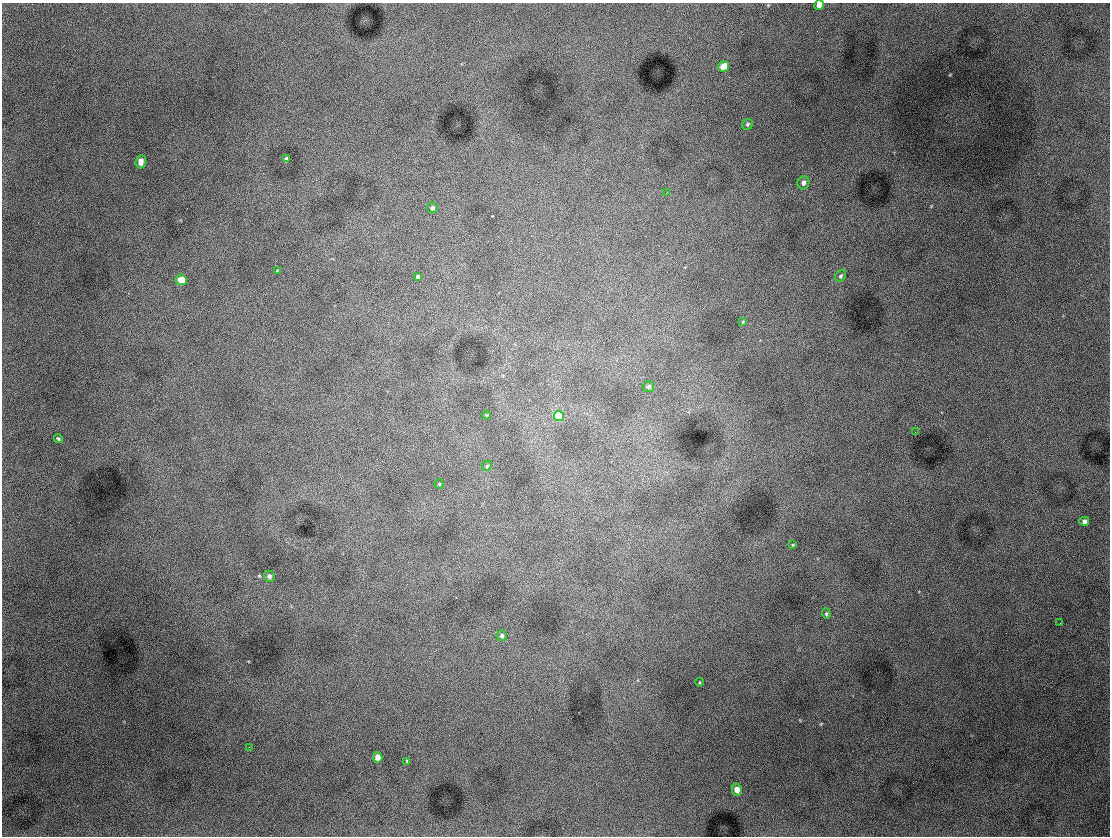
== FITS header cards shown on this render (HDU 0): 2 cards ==
NAXIS1  =                 1108
NAXIS2  =                  834

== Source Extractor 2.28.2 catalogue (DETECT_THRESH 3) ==
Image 1108 x 834 px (HDU 0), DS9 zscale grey, 1 PNG px = 1 image px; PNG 1112 x 838 px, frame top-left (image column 1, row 834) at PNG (2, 3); each listed source drawn as its Kron ellipse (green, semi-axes under 4 px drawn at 4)
Background 3480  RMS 66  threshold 198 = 3 sigma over >= 5 px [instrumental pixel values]
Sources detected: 31; all 31 listed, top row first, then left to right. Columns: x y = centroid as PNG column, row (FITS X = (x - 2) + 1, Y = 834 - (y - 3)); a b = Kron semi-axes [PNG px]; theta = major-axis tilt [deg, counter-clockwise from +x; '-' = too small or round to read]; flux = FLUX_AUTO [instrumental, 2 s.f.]
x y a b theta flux
819 5 5 4 - 27000
724 67 5 5 - 100000
748 124 6 5 - 7500
286 159 4 3 - 7300
141 162 7 5 84 21000
803 183 7 6 - 16000
667 192 2 2 - 2200
432 208 5 5 - 13000
277 271 4 2 - 2600
841 276 6 5 - 8100
418 277 4 4 - 12000
181 280 5 5 - 79000
743 322 4 3 - 4600
648 387 6 5 - 12000
487 415 4 3 - 3500
559 416 5 5 - 200000
915 432 2 2 - 2100
58 439 5 4 - 6500
487 466 5 4 - 5800
439 484 5 4 - 5300
1084 521 5 4 - 15000
793 545 3 3 - 3500
269 576 5 5 - 14000
826 614 5 4 - 6700
1060 623 2 2 - 2000
502 636 5 5 - 12000
699 682 4 3 - 4100
249 747 3 2 - 4200
378 757 5 4 - 41000
407 761 3 3 - 3800
737 789 6 5 - 40000
At the frame edge (FLAGS 8, measured only in part): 1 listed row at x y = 819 5

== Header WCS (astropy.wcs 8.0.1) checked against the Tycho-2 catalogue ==
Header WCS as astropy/WCSLIB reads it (CRVAL/CRPIX/CD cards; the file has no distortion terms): RA---TAN/DEC--TAN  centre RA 02:27:14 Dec +59:28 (36.81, +59.46 deg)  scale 0.987 arcsec/px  FOV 18.2' x 13.7'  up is +10 deg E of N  parity normal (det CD < 0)
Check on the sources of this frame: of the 31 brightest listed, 7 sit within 2.0 arcsec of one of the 9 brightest Tycho-2 stars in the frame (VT <= 12.86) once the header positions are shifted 0.22 arcsec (0.22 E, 0.04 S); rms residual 0.67 arcsec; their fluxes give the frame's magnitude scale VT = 23.14 - 2.5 log10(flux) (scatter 0.11 mag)
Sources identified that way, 7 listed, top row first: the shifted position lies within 2.0 arcsec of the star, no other Tycho-2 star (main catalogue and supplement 1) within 4.0 arcsec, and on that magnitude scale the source's flux lands within +1.5 / -3 mag of the star's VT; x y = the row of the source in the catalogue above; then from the Tycho-2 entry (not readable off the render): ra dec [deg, ICRS J2000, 3 dp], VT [Tycho-2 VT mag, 2 dp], TYC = Tycho-2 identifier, HIP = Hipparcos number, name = IAU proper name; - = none
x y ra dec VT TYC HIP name
724 67 36.752 +59.563 10.52 3699-2145-1 - -
141 162 37.053 +59.509 12.86 3699-1799-1 - -
432 208 36.894 +59.511 12.85 3699-1067-1 - -
181 280 37.021 +59.479 11.00 3699-875-1 11480 -
559 416 36.807 +59.461 10.09 3699-1635-1 11420 -
378 757 36.872 +59.360 11.56 3699-807-1 - -
737 789 36.679 +59.368 11.58 3699-45-1 - -